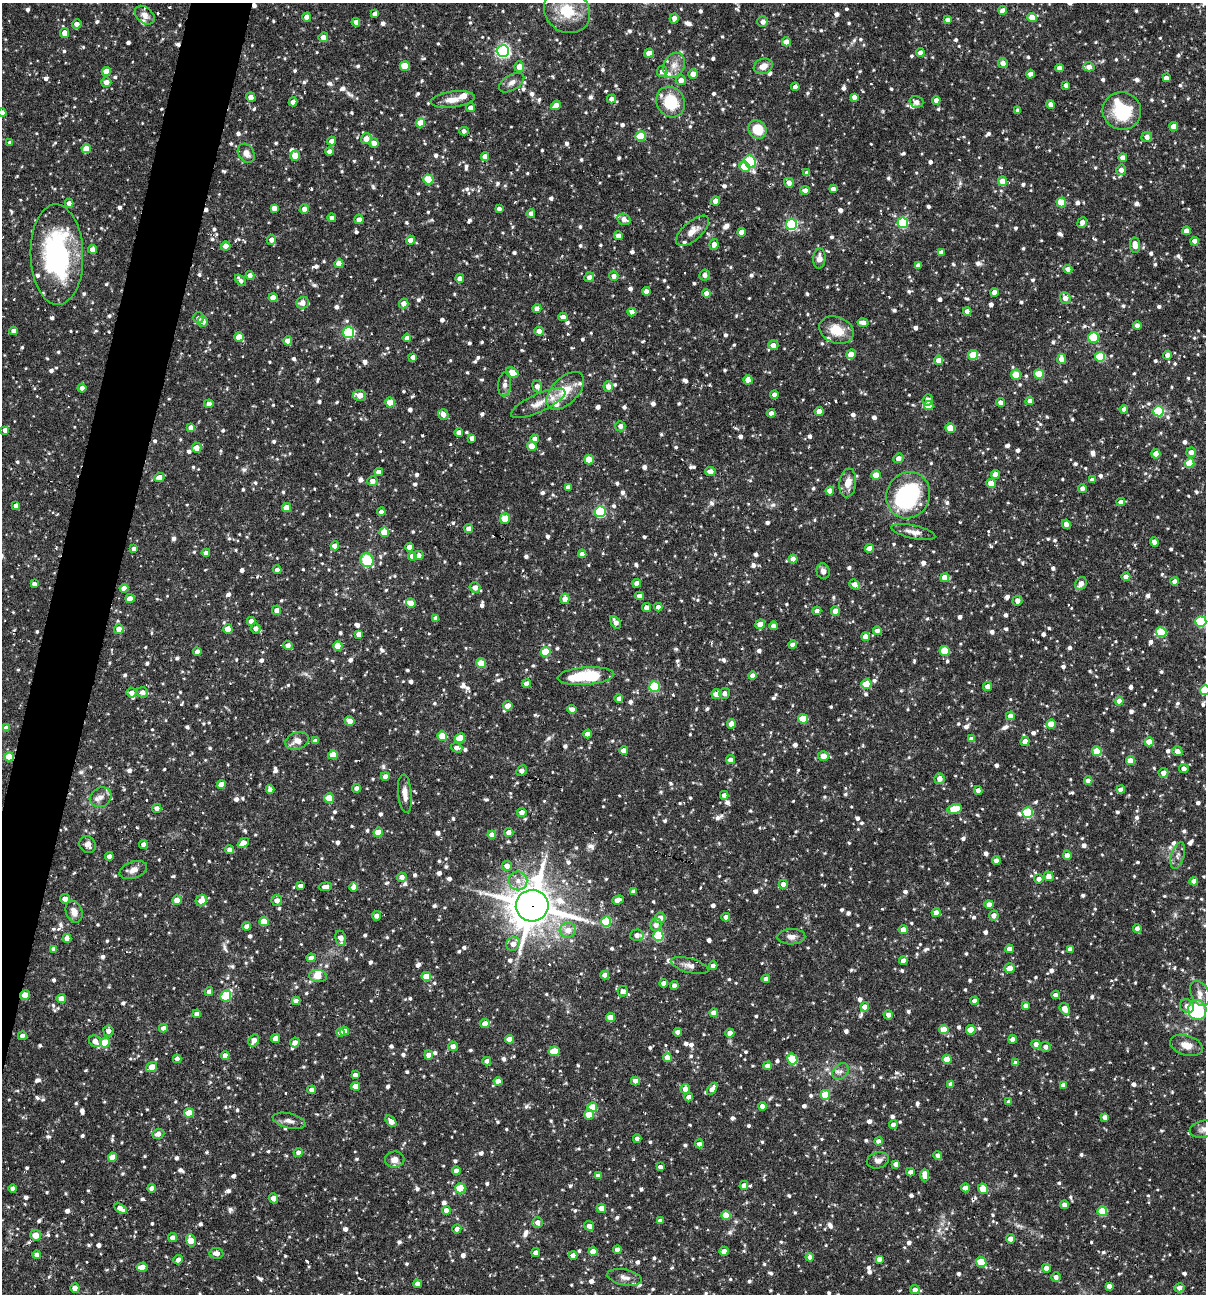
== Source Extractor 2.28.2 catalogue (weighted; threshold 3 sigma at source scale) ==
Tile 7 of 4 x 4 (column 3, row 2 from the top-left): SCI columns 2657-3860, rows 2585-3876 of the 5187 x 5168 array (HDU 1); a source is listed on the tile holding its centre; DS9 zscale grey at full resolution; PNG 1208 x 1296 px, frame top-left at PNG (2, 3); each listed source drawn as its Kron ellipse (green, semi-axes under 4 px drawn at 4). Shown black and unused: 4% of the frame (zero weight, under 3 of 6 exposures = <1% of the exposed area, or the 3 px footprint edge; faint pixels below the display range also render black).
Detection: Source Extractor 2.28.2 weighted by HDU 2 'WHT'; one run over the whole footprint, this tile lists its part. Background 0.0752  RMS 0.0048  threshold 0.0198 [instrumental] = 3 sigma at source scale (4.09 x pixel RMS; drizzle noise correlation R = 1.36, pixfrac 0.8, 0.05/0.05 arcsec/px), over >= 5 px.
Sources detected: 1460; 1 too faint to see at this stretch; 1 inside a brighter object's white glare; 6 cosmic-ray / hot-pixel residue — neither listed nor drawn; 22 inside a brighter listed object's ellipse — not listed separately; of the other 1430, all 500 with FLUX_AUTO >= 2.02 (the completeness limit of this list) listed and drawn (930 fainter detections not listed), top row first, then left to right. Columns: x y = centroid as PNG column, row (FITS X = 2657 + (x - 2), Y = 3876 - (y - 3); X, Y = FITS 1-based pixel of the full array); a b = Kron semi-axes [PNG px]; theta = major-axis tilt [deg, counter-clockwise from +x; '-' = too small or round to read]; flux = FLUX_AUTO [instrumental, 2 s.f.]
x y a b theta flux
1003 10 4 4 - 3
567 11 24 21 -37 15
375 14 4 4 - 2.6
145 15 11 8 -41 2.8
307 17 4 4 - 4.3
674 18 5 4 - 2.9
1032 18 4 4 - 8.9
948 20 4 4 - 2.4
356 22 4 4 - 3
763 22 5 5 - 2.4
77 24 5 4 - 2.9
65 33 5 4 - 5.4
323 37 5 4 - 3.4
786 42 4 4 - 3.9
503 51 6 6 - 110
649 53 5 4 - 3.5
920 53 4 4 - 2.4
1003 63 5 5 - 2.8
674 65 13 10 61 4.3
405 66 5 5 - 12
763 66 10 7 20 4.1
519 67 5 5 - 4.5
1089 67 5 4 - 2.8
1060 68 4 4 - 2.8
106 71 4 4 - 6.1
662 71 5 5 - 2.1
693 74 5 4 - 4.1
1031 74 4 4 - 3.3
1166 78 4 4 - 2.6
681 80 5 5 - 3
106 82 5 5 - 3.2
512 82 14 7 32 2.6
1066 85 4 4 - 2.2
795 87 4 4 - 2.7
251 97 5 4 - 3.1
854 97 4 4 - 2.3
612 99 4 4 - 2.4
453 100 22 8 7 5
936 100 4 4 - 3
293 102 4 4 - 2.5
671 102 16 14 -62 17
916 102 7 5 -17 2.1
1051 104 4 4 - 2.8
556 105 5 4 - 3.1
470 108 5 4 - 2.3
1018 110 4 4 - 2
1122 111 19 18 - 23
2 113 4 4 - 3.2
420 123 5 4 - 7.2
1174 127 4 4 - 6.4
757 129 10 8 -44 12
464 131 4 4 - 2.1
641 136 5 5 - 19
1147 137 5 5 - 2.8
366 139 5 5 - 3.9
332 141 4 4 - 3
10 143 4 4 - 2.2
374 143 5 4 - 3.5
86 148 5 4 - 4.7
330 151 4 4 - 2.7
246 153 10 7 -56 3.1
295 156 5 4 - 6.4
485 157 4 4 - 3.5
1123 157 4 4 - 2.6
750 162 6 5 - 49
744 167 5 5 - 8.8
1121 170 5 5 - 3.1
807 173 4 4 - 2.2
428 179 5 5 - 16
1002 181 5 4 - 6.8
789 183 5 4 - 3
833 189 4 4 - 2.2
805 190 5 4 - 2.2
716 201 4 4 - 4.1
1061 202 5 4 - 10
69 203 4 4 - 2.8
274 208 4 4 - 2.7
304 209 5 4 - 3
499 209 4 4 - 2.1
531 213 4 4 - 2.3
332 218 4 4 - 2.1
624 219 7 5 -26 3.2
359 220 4 4 - 2.9
1082 222 5 4 - 2.9
903 223 5 5 - 35
792 224 5 5 - 53
692 231 20 9 42 4.8
1186 231 4 4 - 3.8
742 232 4 4 - 3.7
618 236 4 4 - 3.1
271 240 5 4 - 2.5
410 240 4 4 - 2.7
1195 241 4 4 - 3.3
714 244 5 4 - 2.8
1135 245 7 5 -84 4.7
226 246 4 4 - 3.3
93 249 4 4 - 3.4
941 252 4 4 - 2.8
57 255 50 26 -89 80
819 259 10 6 87 3.1
339 264 4 4 - 6
918 265 4 4 - 2.6
1068 269 4 4 - 2.7
250 275 4 4 - 2.6
705 275 5 5 - 2.1
614 276 5 4 - 2.6
589 277 5 4 - 2.1
460 278 4 4 - 2.7
240 280 7 4 -52 2.1
646 291 4 4 - 2.8
995 292 4 4 - 3.5
707 293 4 4 - 3.3
273 298 4 4 - 3.7
1065 298 6 5 - 3.3
302 303 6 5 - 3.5
404 304 5 5 - 3.4
537 309 4 4 - 2.7
967 311 4 4 - 2.7
632 312 4 4 - 2.5
563 317 4 4 - 2.8
198 318 5 5 - 2.1
203 321 5 5 - 3.1
863 323 5 4 - 3.7
1137 325 4 4 - 2.1
836 330 18 13 -22 9.2
14 331 4 4 - 2.8
539 331 4 4 - 2.9
348 332 5 5 - 53
239 337 4 4 - 6.5
1093 337 5 5 - 20
407 338 4 4 - 2.4
288 341 4 4 - 4.2
773 345 5 5 - 3.5
851 354 5 4 - 5.3
973 355 5 5 - 14
1168 355 4 4 - 2.7
413 357 4 4 - 2.6
1100 357 5 5 - 22
1062 359 5 4 - 3.4
939 360 4 4 - 3.8
512 373 6 4 -29 8.6
1039 374 5 5 - 14
1016 375 5 5 - 11
748 380 4 4 - 4.7
505 384 12 6 84 2.2
537 386 6 4 -68 2.7
608 387 5 4 - 3.2
82 388 4 4 - 2.4
565 391 23 13 46 11
360 395 6 5 - 4.3
774 395 4 4 - 2.3
928 400 6 5 - 2.6
1030 401 4 4 - 2.9
390 402 5 4 - 9.1
1000 402 4 4 - 2.3
538 403 29 9 24 6.1
209 404 4 4 - 3
929 406 4 4 - 4.2
1124 409 4 4 - 2.3
819 411 4 4 - 4.3
1159 411 5 5 - 32
771 413 4 4 - 2.7
443 414 5 5 - 3.4
620 426 5 5 - 2.4
191 428 4 4 - 3.4
950 428 5 4 - 9.4
5 430 4 4 - 2.3
459 432 4 4 - 2.3
472 438 4 4 - 2.6
535 439 4 4 - 2.4
532 446 5 4 - 7.1
197 447 5 5 - 4.2
1191 452 5 5 - 2.8
1156 454 4 4 - 5.1
898 458 5 4 - 2.8
589 460 5 5 - 8.7
1190 463 5 4 - 12
710 471 5 4 - 3.3
379 472 4 4 - 2.7
995 474 4 4 - 3.6
876 475 4 4 - 8.6
159 477 5 4 - 4
1092 480 4 4 - 2.6
373 481 5 5 - 3
848 483 14 8 83 5.1
991 483 5 4 - 6
568 487 4 4 - 2.6
1082 488 4 4 - 2.2
830 491 4 4 - 4.6
908 495 23 21 62 48
1121 502 4 4 - 2.4
16 506 4 4 - 2.4
287 508 4 4 - 6.7
381 512 4 4 - 2
600 512 5 5 - 43
505 519 5 5 - 8.3
1066 524 5 4 - 2.9
469 528 4 4 - 2.5
384 532 5 4 - 7.4
913 532 22 6 -12 3.7
1154 542 5 4 - 3.3
335 546 4 4 - 5.2
409 547 4 4 - 3.8
869 548 4 4 - 4.9
134 549 4 4 - 2.2
206 553 4 4 - 2.7
582 554 4 4 - 2.6
419 555 5 4 - 3
412 556 4 4 - 2.9
793 559 4 4 - 3
367 560 7 6 - 17
277 570 4 4 - 2.1
823 571 8 6 -75 2.3
945 577 4 4 - 5.6
1126 577 4 4 - 2.4
1175 581 4 4 - 2.8
637 583 4 4 - 3.1
1081 583 7 5 53 3.4
34 584 4 4 - 2.6
855 584 6 4 -38 3
124 588 4 4 - 4.1
475 588 5 5 - 3
640 596 4 4 - 2.7
130 599 4 4 - 4.6
565 599 5 4 - 3.4
1017 601 5 4 - 2.4
411 603 5 4 - 5.8
658 607 4 4 - 2.3
647 608 4 4 - 3.4
277 610 4 4 - 3.2
817 611 4 4 - 2.5
835 611 4 4 - 5
436 618 4 4 - 2.6
251 621 4 4 - 2.5
616 622 7 4 -56 2.9
1201 622 5 5 - 37
760 624 5 4 - 5.5
773 626 4 4 - 2
256 628 5 5 - 2.8
119 629 5 5 - 5
228 629 4 4 - 6.7
877 631 4 4 - 2.2
1161 632 5 5 - 17
359 634 4 4 - 3.4
865 637 4 4 - 3.6
288 645 5 4 - 2.5
793 645 4 4 - 2.3
338 646 5 4 - 7.7
945 651 5 5 - 10
197 652 4 4 - 2.8
546 652 5 5 - 16
481 663 5 5 - 13
586 676 28 8 4 27
752 676 4 4 - 2.5
527 684 4 4 - 3.2
866 684 5 4 - 10
988 686 5 4 - 3
654 687 5 5 - 32
1205 690 5 5 - 14
142 692 6 5 - 2.1
132 693 5 5 - 2.9
725 693 5 5 - 2.1
716 694 5 5 - 4.3
619 699 4 4 - 2.7
1119 701 4 4 - 4.6
508 706 5 4 - 5.7
572 709 4 4 - 2.5
1010 716 4 4 - 2.6
803 719 5 4 - 13
350 721 5 4 - 4
731 724 5 4 - 3.1
1051 724 5 4 - 10
6 728 4 4 - 3
588 734 4 4 - 3.9
442 736 5 4 - 14
460 738 5 4 - 13
972 739 4 4 - 2.9
297 741 12 8 17 4.7
315 741 4 4 - 2
1025 741 4 4 - 2.9
1149 742 4 4 - 8.2
457 748 6 5 - 2.4
624 751 4 4 - 4.2
1097 751 5 4 - 10
1177 751 5 4 - 2.9
333 755 5 4 - 8.6
823 756 5 5 - 5.1
9 757 5 4 - 13
730 760 4 4 - 2.3
1130 761 4 4 - 5.2
1184 769 4 4 - 2.6
522 771 6 5 - 3.2
1163 773 5 4 - 2.9
385 776 4 4 - 2.6
940 779 5 5 - 3.3
1088 781 4 4 - 3
221 785 4 4 - 5.3
357 788 4 4 - 2.9
270 789 4 4 - 2.2
978 790 4 4 - 2.2
1121 790 4 4 - 2.6
405 794 19 7 -85 4.5
724 795 4 4 - 2.2
101 797 11 9 30 3
329 798 5 5 - 14
157 808 4 4 - 2.6
954 809 7 4 10 12
522 812 5 4 - 2.8
1028 813 5 5 - 33
378 832 5 4 - 9.5
509 832 4 4 - 2.8
492 835 4 4 - 4.8
243 843 6 4 37 5.2
88 844 9 7 -54 2.5
143 844 4 4 - 2.3
229 850 4 4 - 2.7
1067 855 4 4 - 3.6
1178 855 13 6 73 2.3
109 856 4 4 - 2.7
996 861 4 4 - 2.7
507 866 5 5 - 3.4
133 870 14 8 20 3.5
1049 876 5 5 - 3.3
402 877 5 4 - 2.8
1039 879 5 4 - 2.3
518 881 9 9 - 3.6
1194 881 4 4 - 2.7
783 884 4 4 - 2.8
300 886 4 4 - 2.1
325 887 7 4 4 3
354 887 5 4 - 3.3
634 891 4 4 - 2.2
65 899 5 4 - 2.8
177 900 5 4 - 4.7
201 900 6 5 - 5
277 900 5 5 - 2.8
618 900 6 4 19 3.2
989 905 4 4 - 3.7
532 906 16 16 - 1500
74 912 11 8 -69 4.1
936 913 4 4 - 2.8
994 915 5 5 - 2.8
377 916 4 4 - 2.6
726 917 4 4 - 2
660 918 5 5 - 3.9
264 921 5 4 - 10
606 922 5 5 - 22
656 925 6 5 - 3.1
247 926 4 4 - 2.5
1137 928 4 4 - 2.3
568 930 8 7 - 4.6
903 930 4 4 - 3.5
637 935 7 6 - 2.5
658 936 5 5 - 28
791 937 14 7 2 2.8
67 938 4 4 - 3.5
341 938 7 5 -79 3.4
513 944 7 6 - 4.1
54 949 4 4 - 2.5
1009 949 4 4 - 3.4
1070 949 4 4 - 2.3
311 958 4 4 - 2.7
903 961 4 4 - 2.8
690 966 19 7 -15 3.3
713 966 4 4 - 2.1
1010 968 5 5 - 4
605 975 4 4 - 3.5
318 976 9 6 -6 4.2
426 976 4 4 - 7.9
766 979 4 4 - 2.7
664 983 4 4 - 2.6
674 986 4 4 - 2.3
623 991 5 5 - 3.5
209 992 4 4 - 2.1
1200 993 13 9 -61 3.5
25 995 5 4 - 5.2
1055 995 4 4 - 2.3
226 996 6 5 - 30
61 999 4 4 - 4.6
296 1001 4 4 - 2.6
974 1001 4 4 - 2.2
1026 1006 4 4 - 2.9
1187 1006 7 6 - 2.6
865 1007 4 4 - 4.5
1065 1009 6 4 -55 4.6
1197 1010 10 9 - 38
714 1013 4 4 - 4.4
197 1014 4 4 - 2.4
888 1015 5 4 - 2.5
611 1017 4 4 - 5.2
485 1024 4 4 - 5.1
163 1028 4 4 - 2.2
944 1029 5 4 - 7.5
971 1030 5 4 - 11
108 1031 5 5 - 2.2
344 1031 4 4 - 3.8
340 1032 4 4 - 2.5
678 1032 4 4 - 2.5
730 1033 4 4 - 4
22 1036 4 4 - 2
275 1038 4 4 - 3.6
509 1039 4 4 - 4.8
1013 1039 4 4 - 2.9
254 1040 7 4 62 3.3
95 1041 6 5 - 3.6
105 1043 5 5 - 15
295 1043 5 4 - 2.9
1036 1044 4 4 - 2.7
1186 1045 17 10 -17 5.4
453 1046 5 4 - 3
1046 1047 5 5 - 2.1
554 1051 6 4 6 12
429 1055 4 4 - 4.2
225 1056 4 4 - 2.9
667 1057 5 4 - 3.4
177 1059 4 4 - 2.2
792 1059 6 5 - 18
947 1059 4 4 - 8.1
487 1061 4 4 - 2.6
1016 1063 4 4 - 2.8
768 1066 4 4 - 4.3
151 1067 6 4 37 6.2
840 1071 9 7 43 2.2
355 1075 4 4 - 2.7
498 1081 4 4 - 3.6
635 1081 4 4 - 3
951 1084 4 4 - 2.6
1063 1085 4 4 - 2.6
355 1086 4 4 - 5.1
685 1089 5 4 - 2.9
712 1089 7 4 56 2.9
312 1090 5 4 - 2.6
825 1095 5 5 - 16
689 1097 4 4 - 3.4
1009 1102 4 4 - 2.5
762 1106 4 4 - 2.7
592 1107 5 5 - 11
189 1113 5 4 - 10
589 1115 5 4 - 7.3
1105 1117 4 4 - 2.6
289 1121 17 7 -14 3
391 1121 7 4 -53 3.5
893 1125 4 4 - 2.7
1203 1129 13 8 12 2.6
158 1134 6 5 - 2.4
637 1138 4 4 - 2.4
878 1141 4 4 - 2.5
699 1144 4 4 - 2.4
298 1152 4 4 - 2.2
938 1155 5 4 - 2.4
112 1157 4 4 - 6.3
395 1160 10 8 7 3.4
878 1160 11 8 14 2.6
896 1164 4 4 - 2.8
660 1167 4 4 - 2.4
456 1171 4 4 - 2.5
910 1172 4 4 - 2.3
925 1175 6 4 -89 5.5
598 1176 4 4 - 2.5
744 1185 4 4 - 2.5
13 1188 4 4 - 2.2
152 1188 4 4 - 2.6
460 1188 5 5 - 17
965 1188 4 4 - 4.1
983 1189 5 5 - 7.1
273 1198 5 4 - 2.8
1064 1205 4 4 - 2.8
601 1208 4 4 - 3.3
120 1209 7 4 -32 3.5
446 1210 4 4 - 3.9
1102 1211 5 5 - 18
726 1215 4 4 - 10
660 1221 4 4 - 2.1
538 1222 5 5 - 2.6
589 1226 5 4 - 2.7
457 1229 4 4 - 2.7
36 1235 5 5 - 7
172 1238 4 4 - 2.4
1010 1239 4 4 - 3
191 1240 6 4 -72 6.8
617 1250 4 4 - 3.2
593 1251 4 4 - 5.7
724 1251 4 4 - 3
536 1252 4 4 - 2.5
216 1253 7 5 -6 2.7
37 1255 4 4 - 2.6
573 1256 4 4 - 3
810 1257 4 4 - 2.9
879 1259 4 4 - 2.6
178 1260 5 4 - 2.7
981 1262 5 5 - 15
142 1267 5 4 - 4.8
1046 1268 4 4 - 3.3
625 1277 17 8 -12 3.3
1056 1277 5 4 - 2.3
417 1284 4 4 - 3.6
1109 1286 4 4 - 2.4
75 1288 4 4 - 4.9
1179 1288 5 4 - 2.5
915 1290 4 4 - 2.7
Overlapping masked pixels (flux is a lower limit): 4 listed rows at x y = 9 757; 522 771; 532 906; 25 995
Isophote crosses this tile's border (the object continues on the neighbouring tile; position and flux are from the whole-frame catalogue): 5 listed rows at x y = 567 11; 2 113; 1201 622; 1205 690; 1203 1129